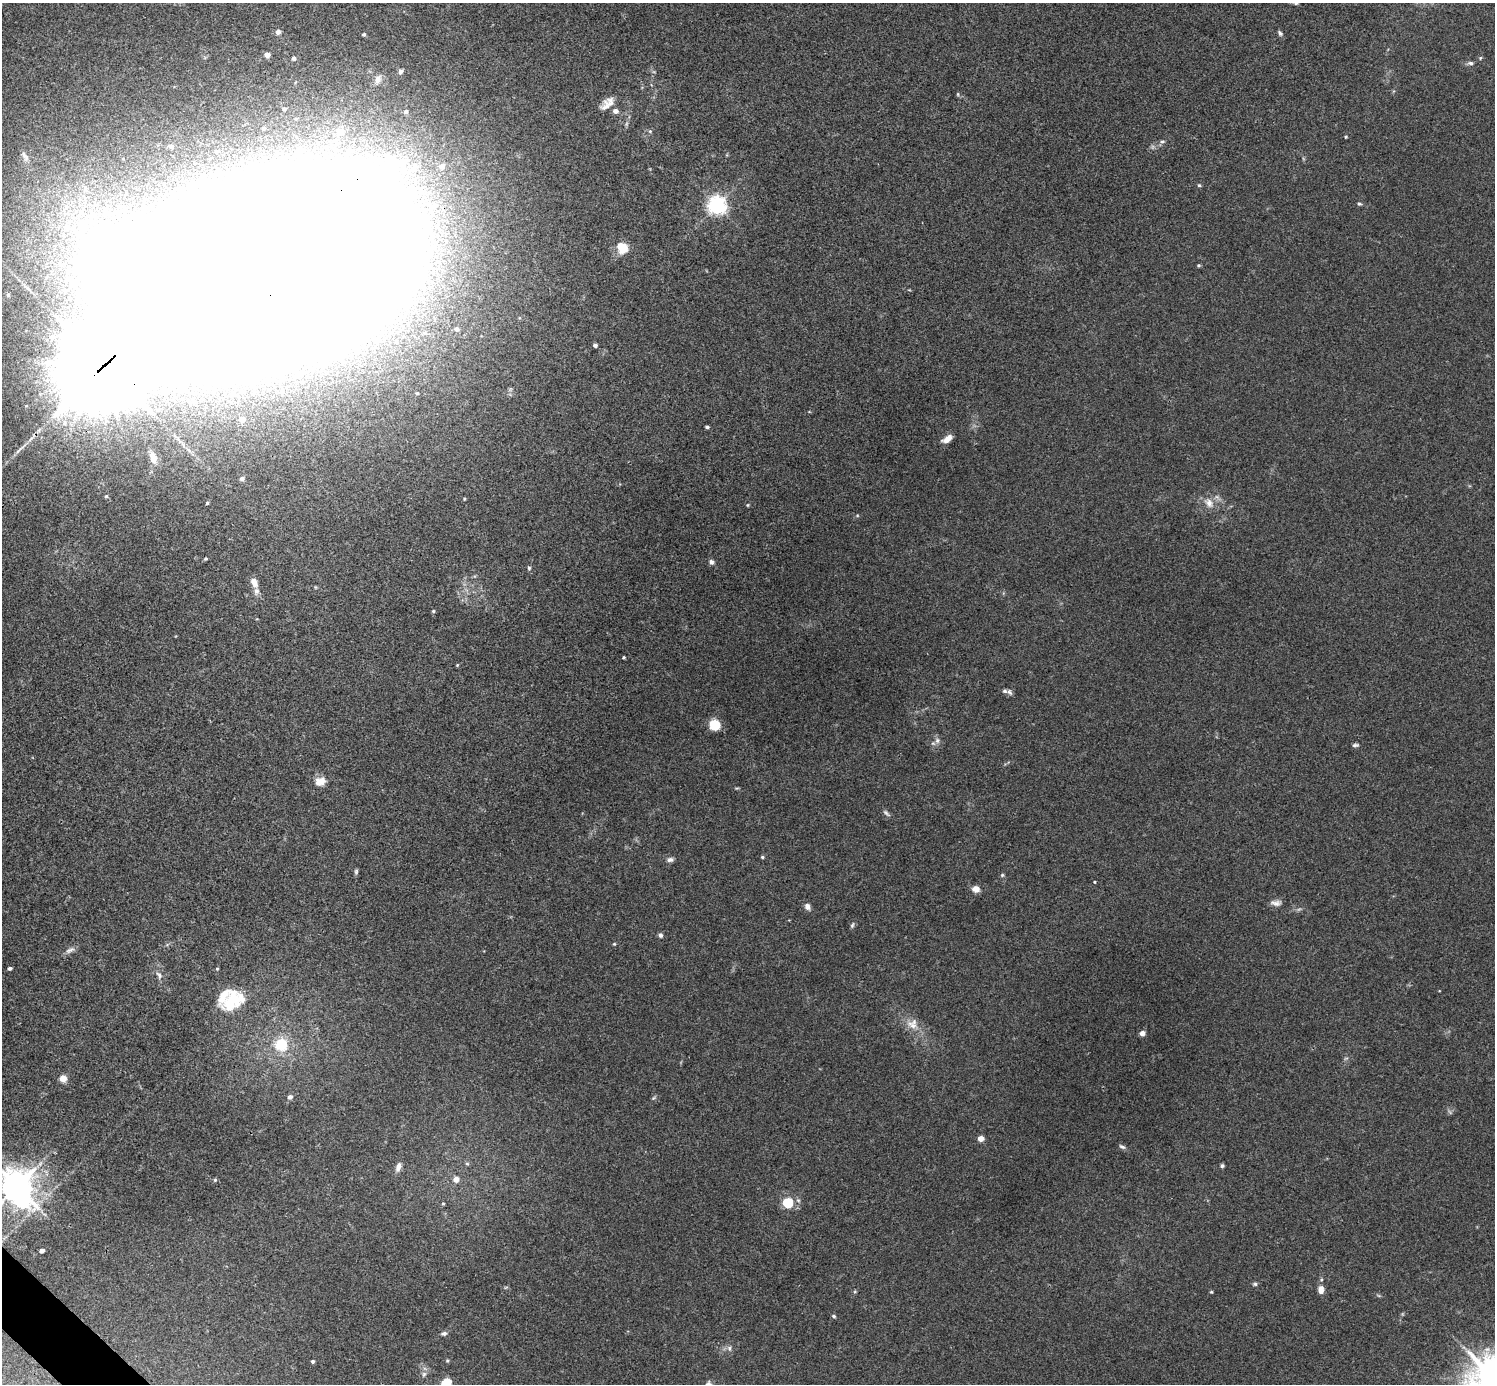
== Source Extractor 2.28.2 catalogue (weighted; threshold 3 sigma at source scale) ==
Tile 7 of 4 x 4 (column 3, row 2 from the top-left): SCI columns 2991-4483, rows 2921-4302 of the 5984 x 5984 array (HDU 1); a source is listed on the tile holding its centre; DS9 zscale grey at full resolution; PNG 1497 x 1386 px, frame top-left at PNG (2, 3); no overlay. Shown black and unused: <1% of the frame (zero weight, under 3 of 4 exposures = <1% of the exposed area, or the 3 px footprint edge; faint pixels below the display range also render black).
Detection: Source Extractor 2.28.2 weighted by HDU 2 'WHT'; one run over the whole footprint, this tile lists its part. Background 0.0342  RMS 0.0047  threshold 0.0212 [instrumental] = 3 sigma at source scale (4.5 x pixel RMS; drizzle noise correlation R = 1.50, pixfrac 1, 0.05/0.05 arcsec/px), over >= 5 px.
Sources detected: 110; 4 inside a brighter object's white glare — not listed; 3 inside a brighter listed object's ellipse — not listed separately; the other 103 listed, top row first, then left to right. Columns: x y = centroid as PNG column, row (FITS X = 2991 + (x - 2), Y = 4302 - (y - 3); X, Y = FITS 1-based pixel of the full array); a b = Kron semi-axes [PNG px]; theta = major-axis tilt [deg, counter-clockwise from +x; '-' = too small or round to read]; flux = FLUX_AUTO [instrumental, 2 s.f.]
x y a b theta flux
1296 2 6 6 - 0.95
278 32 5 5 - 1.9
1280 33 7 5 -55 0.99
364 34 4 4 - 0.85
267 55 4 4 - 3.7
294 58 4 4 - 0.9
1480 58 5 4 - 0.52
1470 63 8 5 0 1.2
400 71 6 5 - 1
378 79 10 7 74 2.3
958 94 5 3 - 0.46
607 104 21 10 41 4.8
284 109 6 6 - 1.3
406 111 4 4 - 0.9
615 111 5 5 - 2.8
263 128 6 6 - 1
340 131 11 9 2 3.4
650 131 6 5 - 0.71
1346 137 3 3 - 0.58
1162 141 8 4 1 0.81
171 146 5 4 - 1.5
216 152 4 3 - 0.66
25 156 16 6 -60 2.4
442 166 7 6 - 3.2
413 168 19 15 44 11
1199 185 5 5 - 0.67
1359 204 6 4 -19 0.65
717 205 6 6 - 220
434 206 9 8 - 2.5
622 247 10 8 -41 11
1198 265 4 4 - 0.66
272 268 151 77 16 11000
457 329 5 4 - 1.3
595 345 4 4 - 1.3
104 365 34 28 36 6300
282 392 4 4 - 0.87
417 393 4 4 - 0.59
242 419 6 6 - 3.3
64 423 9 9 - 3.7
707 427 4 3 - 0.83
947 439 13 7 32 3.4
153 457 16 8 -71 3.8
242 479 5 4 - 1.2
207 503 4 3 - 0.61
1209 503 16 11 -51 4.5
748 505 5 3 - 0.4
205 559 4 4 - 0.56
711 562 8 6 -73 1.2
529 568 5 5 - 0.65
254 582 12 7 -62 3
315 587 5 3 - 0.4
433 611 4 4 - 0.58
624 657 4 3 - 0.52
457 665 4 3 - 0.4
1010 692 9 5 -59 1.1
715 725 8 7 - 15
937 740 8 6 89 1.7
1355 745 8 4 2 1
320 781 13 10 13 4.7
886 813 12 4 -45 1.2
762 857 5 4 - 0.58
670 860 8 6 13 1.4
356 871 7 5 76 0.79
1002 875 5 4 - 0.59
1094 882 3 3 - 0.38
976 889 6 5 - 5.3
1276 903 14 7 -2 2.3
807 907 7 6 - 2.1
852 925 8 4 69 0.86
660 935 5 5 - 1.3
614 944 5 4 - 0.5
70 950 14 6 26 2
10 968 4 3 - 1.2
217 969 4 4 - 0.46
159 975 12 6 -61 2
233 1001 33 21 33 20
912 1024 16 14 11 5.1
1142 1033 5 4 - 2.7
281 1044 9 8 - 18
63 1078 6 6 - 4.2
290 1097 6 6 - 1.5
653 1098 6 4 70 0.63
981 1138 4 4 - 5.1
1122 1147 8 5 -23 1.1
467 1164 6 4 -2 0.62
1222 1166 5 4 - 0.82
398 1167 12 7 69 2.4
456 1179 6 6 - 2.9
215 1180 5 4 - 0.6
16 1186 10 8 43 830
788 1203 5 5 - 37
443 1204 5 3 - 0.42
42 1251 4 4 - 1.5
1255 1284 6 5 - 0.78
1321 1290 10 7 86 2.7
1211 1292 4 3 - 0.49
833 1316 5 3 - 0.7
444 1333 7 5 12 1.2
729 1348 8 5 -85 1.2
312 1361 4 4 - 0.81
447 1361 5 3 - 0.52
424 1374 7 5 47 1.2
446 1383 5 5 - 29
Overlapping masked pixels (flux is a lower limit): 2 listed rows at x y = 272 268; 104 365
Isophote crosses this tile's border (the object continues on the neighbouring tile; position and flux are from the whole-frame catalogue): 3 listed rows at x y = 1296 2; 16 1186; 446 1383